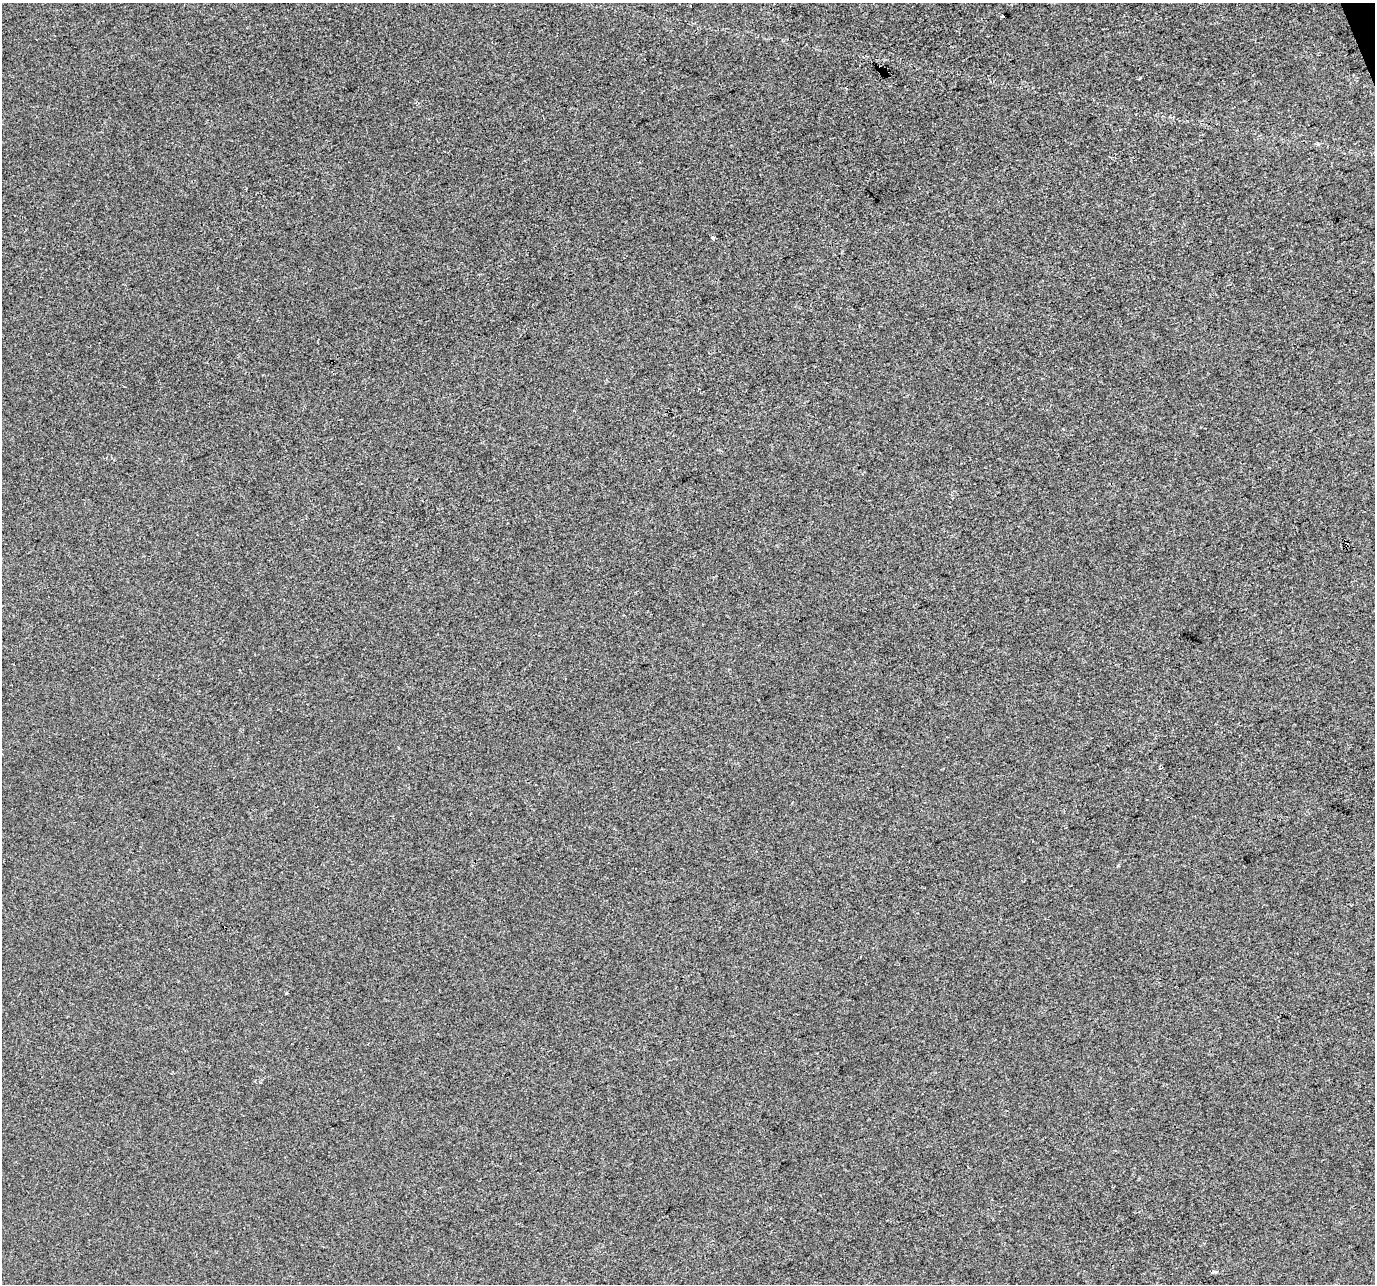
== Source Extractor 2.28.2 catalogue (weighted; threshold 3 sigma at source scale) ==
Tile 10 of 4 x 4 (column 2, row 3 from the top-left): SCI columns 1374-2746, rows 1410-2691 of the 5491 x 5328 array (HDU 1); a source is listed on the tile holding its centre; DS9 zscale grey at full resolution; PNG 1377 x 1286 px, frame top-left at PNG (2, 3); no overlay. Shown black and unused: <1% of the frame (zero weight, under 2 of 3 exposures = <1% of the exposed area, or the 3 px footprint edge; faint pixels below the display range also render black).
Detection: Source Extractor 2.28.2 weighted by HDU 2 'WHT'; one run over the whole footprint, this tile lists its part. Background -7.56e-05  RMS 0.0056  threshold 0.0252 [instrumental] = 3 sigma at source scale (4.5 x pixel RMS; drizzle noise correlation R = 1.50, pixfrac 1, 0.0396/0.0396 arcsec/px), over >= 5 px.
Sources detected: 5; all 5 listed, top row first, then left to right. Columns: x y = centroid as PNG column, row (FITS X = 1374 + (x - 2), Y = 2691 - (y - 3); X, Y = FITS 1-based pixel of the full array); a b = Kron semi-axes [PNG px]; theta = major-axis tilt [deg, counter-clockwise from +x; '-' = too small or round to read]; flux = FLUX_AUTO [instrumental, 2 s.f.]
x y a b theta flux
1002 16 3 3 - 5
1318 144 5 3 - 0.62
713 238 4 3 - 6.2
286 993 4 2 - 0.58
1212 1272 5 4 - 1